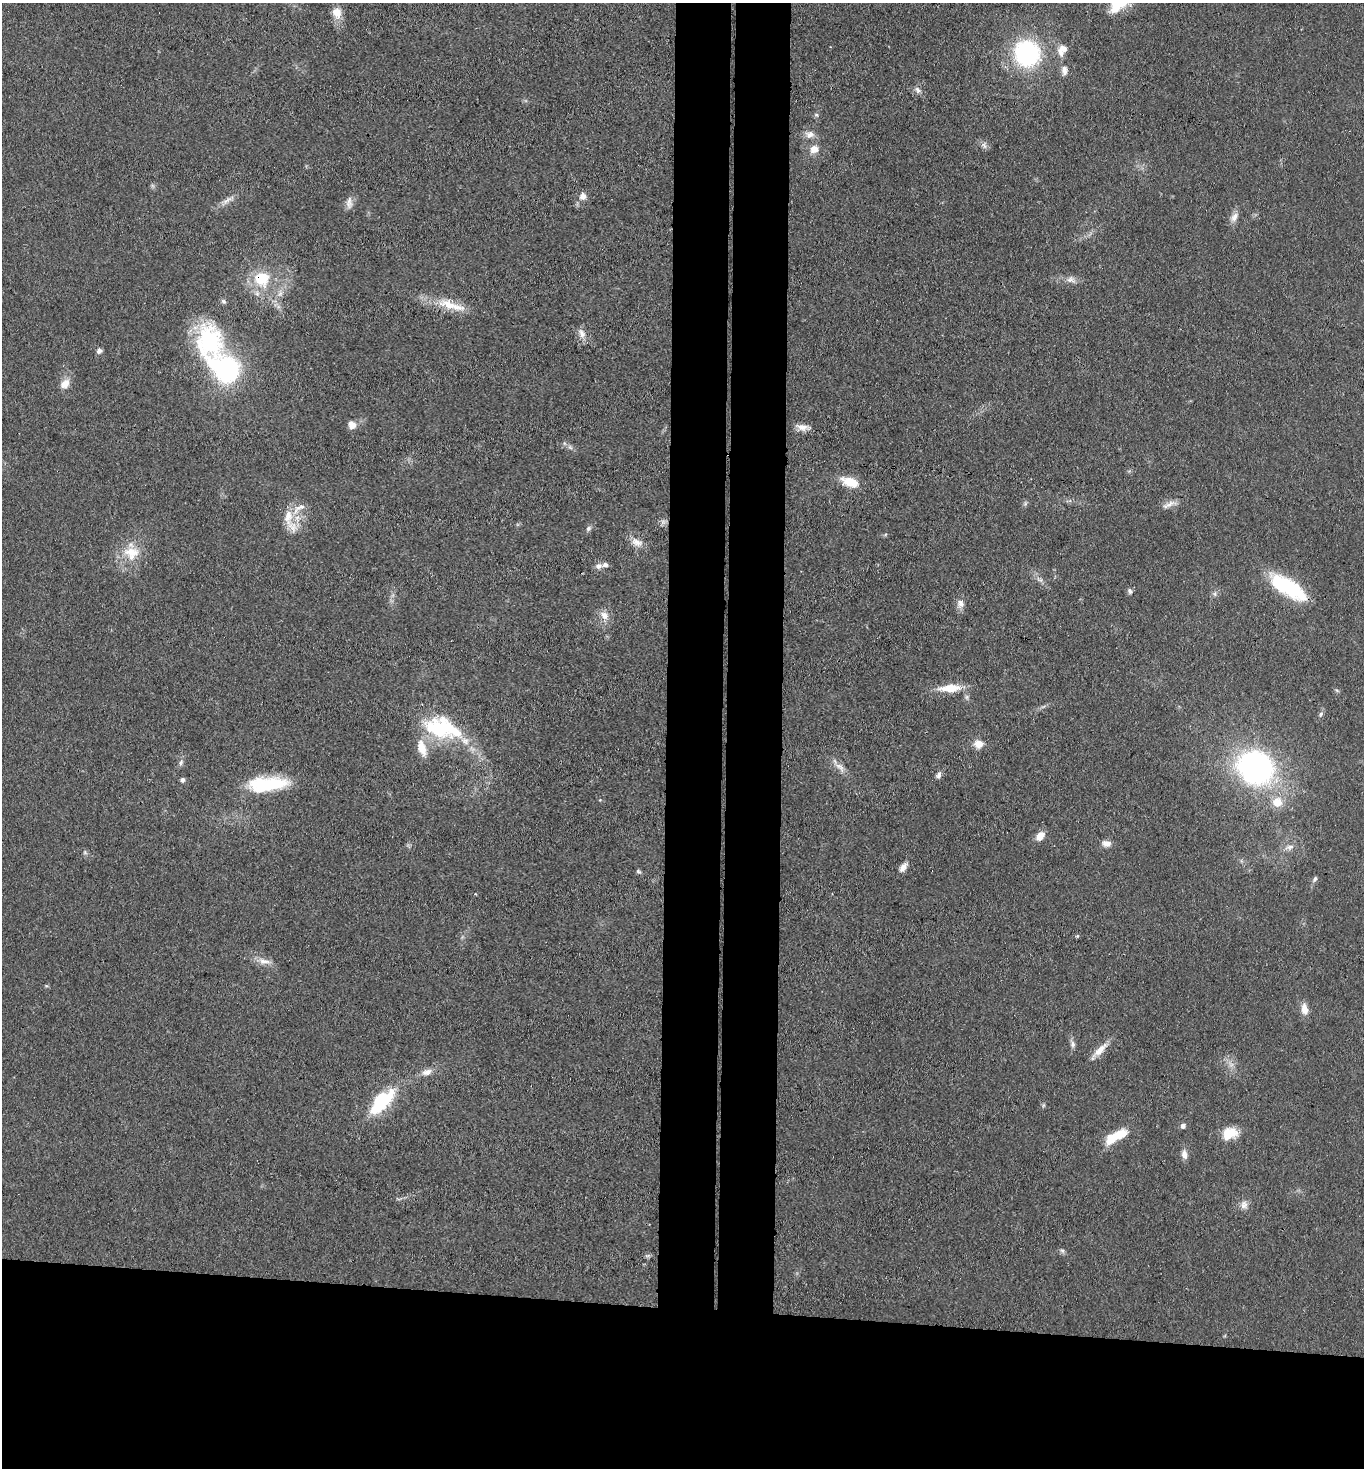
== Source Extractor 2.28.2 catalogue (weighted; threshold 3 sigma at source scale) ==
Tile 8 of 3 x 3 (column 2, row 3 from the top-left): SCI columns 1524-2885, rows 6-1471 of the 4486 x 4408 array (HDU 1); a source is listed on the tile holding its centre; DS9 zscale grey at full resolution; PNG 1366 x 1470 px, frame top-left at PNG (2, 3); no overlay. Shown black and unused: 18% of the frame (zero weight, under 3 of 4 exposures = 5% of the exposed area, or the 3 px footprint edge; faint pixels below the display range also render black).
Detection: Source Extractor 2.28.2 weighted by HDU 2 'WHT'; one run over the whole footprint, this tile lists its part. Background 0.0693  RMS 0.0072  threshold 0.0323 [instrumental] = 3 sigma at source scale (4.5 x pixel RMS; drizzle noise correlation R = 1.50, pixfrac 1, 0.05/0.05 arcsec/px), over >= 5 px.
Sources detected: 87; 1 too faint to see at this stretch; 2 inside a brighter object's white glare — not listed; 5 inside a brighter listed object's ellipse — not listed separately; the other 79 listed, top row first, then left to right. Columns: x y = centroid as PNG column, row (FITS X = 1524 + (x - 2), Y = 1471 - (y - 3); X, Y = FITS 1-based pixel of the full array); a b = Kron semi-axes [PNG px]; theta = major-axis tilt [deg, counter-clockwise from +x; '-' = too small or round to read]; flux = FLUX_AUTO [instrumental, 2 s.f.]
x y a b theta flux
1116 7 15 11 56 13
337 13 16 12 -76 8.7
1062 50 16 11 63 7.7
1027 53 24 23 - 97
1064 71 14 8 87 4.4
918 90 11 7 -44 3.1
816 115 6 5 - 1.4
810 134 13 10 2 5.4
984 145 10 7 -86 2.8
814 149 10 9 - 7
582 196 7 7 - 5.5
226 201 18 6 36 4.9
349 203 17 8 90 4.5
1234 217 15 9 52 4.8
262 279 24 23 - 29
1071 280 14 9 -24 4.8
223 301 7 6 - 1.6
451 305 45 11 -18 20
582 333 15 9 -63 5.1
209 341 44 35 -80 74
99 351 6 6 - 2.7
225 369 31 20 -35 120
65 384 12 9 50 7.3
352 425 9 8 - 5.9
802 427 18 8 -8 5.7
570 447 8 5 -45 2
850 482 19 9 -19 18
1025 504 7 5 79 1.5
1168 504 20 7 26 5.1
288 517 24 12 86 12
663 522 8 6 69 2.4
589 528 8 6 35 2
885 535 6 3 20 0.93
637 542 17 10 -24 6.9
131 553 23 20 -11 20
598 566 9 7 9 3.6
1040 579 11 5 -30 2.8
1288 587 46 17 -32 53
1130 591 8 6 -55 2
1215 594 7 5 84 1.9
960 604 12 10 -74 4.6
604 615 13 10 -48 6.5
950 688 23 9 3 18
1337 690 7 4 -45 1.1
967 697 7 6 - 1.9
1043 707 7 4 20 1.4
1321 714 8 5 52 1.7
438 729 48 26 -33 58
978 744 11 9 6 7.7
181 762 8 6 58 2.2
840 767 21 8 -46 6
1255 767 17 16 - 380
939 775 9 6 69 3
182 780 6 5 - 1.7
267 784 45 16 6 46
1277 802 12 11 - 10
1040 836 10 8 47 7.7
1107 843 11 8 -12 4.9
1289 847 15 7 14 4.3
85 852 6 6 - 1.4
903 867 13 7 53 4.6
638 871 7 5 -38 1.4
1315 879 9 5 58 1.9
1077 936 4 4 - 0.82
264 961 19 8 -13 6.6
46 986 6 4 17 0.88
1305 1009 15 8 -82 6.8
1072 1044 11 7 -78 2.7
1099 1051 29 7 45 8.9
427 1072 13 8 15 5.2
381 1102 38 15 45 46
1043 1105 6 4 89 1.1
1183 1126 5 5 - 3.3
1119 1134 24 10 29 18
1229 1134 18 13 21 16
1184 1154 12 7 -80 4.4
1244 1205 11 10 - 4.8
1062 1251 7 5 -67 1.7
647 1256 7 4 1 1.3
Overlapping masked pixels (flux is a lower limit): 1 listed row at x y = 262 279
Isophote crosses this tile's border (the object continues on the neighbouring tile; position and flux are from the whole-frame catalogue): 1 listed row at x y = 1116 7